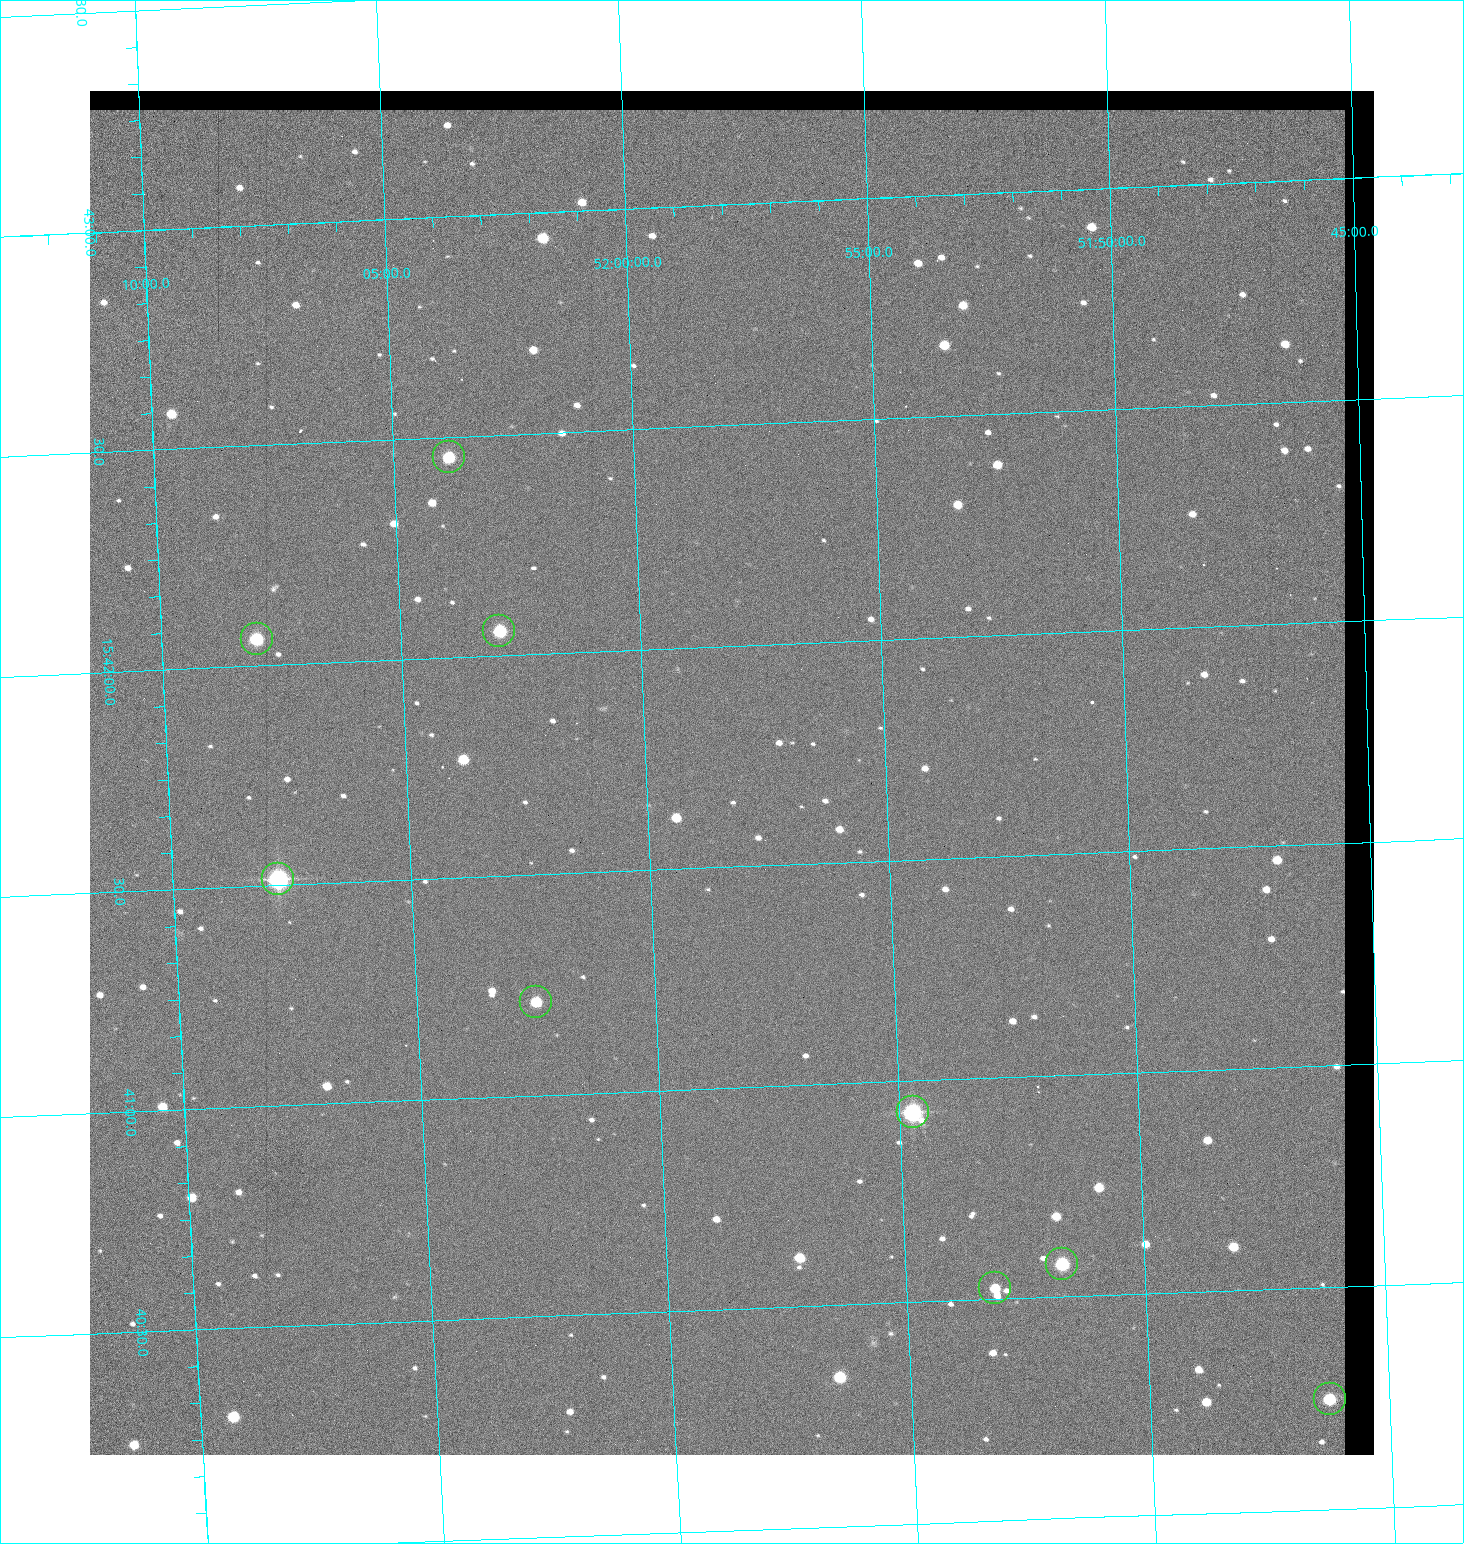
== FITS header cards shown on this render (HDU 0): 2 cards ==
NAXIS1  =                 1284 / length of data axis 1
NAXIS2  =                 1364 / length of data axis 2

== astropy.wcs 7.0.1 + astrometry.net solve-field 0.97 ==
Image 1284 x 1364 px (HDU 0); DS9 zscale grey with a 90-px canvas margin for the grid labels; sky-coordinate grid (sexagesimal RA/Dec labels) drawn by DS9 from the SOLVED WCS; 9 Tycho-2 reference stars matched to detected sources circled (green)
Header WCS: RA---TAN/DEC--TAN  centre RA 15:41:43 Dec +51:58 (235.43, +51.97 deg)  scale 1.26 arcsec/px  FOV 26.9' x 28.5'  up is +92 deg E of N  parity flipped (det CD > 0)
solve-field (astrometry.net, Tycho-2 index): VERIFIED the header's WCS against the Tycho-2 star catalogue (9 matches, 0 conflicts) and refined it, rather than solving blind
Solved WCS: RA---TAN-SIP/DEC--TAN-SIP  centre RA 15:41:43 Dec +51:58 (235.43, +51.97 deg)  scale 1.25 arcsec/px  FOV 26.8' x 28.5'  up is +92 deg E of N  parity flipped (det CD > 0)
The solver's refit moves the header's centre by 0.46 arcsec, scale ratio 0.9964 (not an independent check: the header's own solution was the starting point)
Tycho-2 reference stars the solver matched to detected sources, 9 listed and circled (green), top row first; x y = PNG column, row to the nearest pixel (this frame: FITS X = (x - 90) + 1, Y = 1364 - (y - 91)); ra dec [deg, ICRS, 3 dp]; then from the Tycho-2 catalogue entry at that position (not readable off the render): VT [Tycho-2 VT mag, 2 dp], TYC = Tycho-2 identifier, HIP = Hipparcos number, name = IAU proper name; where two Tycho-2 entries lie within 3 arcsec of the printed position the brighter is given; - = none
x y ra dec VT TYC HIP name
449 457 235.614 +52.064 11.61 3489-1132-1 - -
499 631 235.514 +52.049 11.19 3489-1407-1 - -
257 639 235.515 +52.133 11.12 3489-1380-1 - -
278 879 235.378 +52.130 9.31 3489-1322-1 76850 -
536 1002 235.303 +52.042 11.52 3489-958-1 - -
913 1112 235.232 +51.912 9.59 3489-824-1 - -
1062 1264 235.143 +51.862 10.97 3489-1016-1 - -
995 1288 235.131 +51.886 12.29 3489-908-1 - -
1330 1399 235.062 +51.771 11.53 3489-1453-1 - -